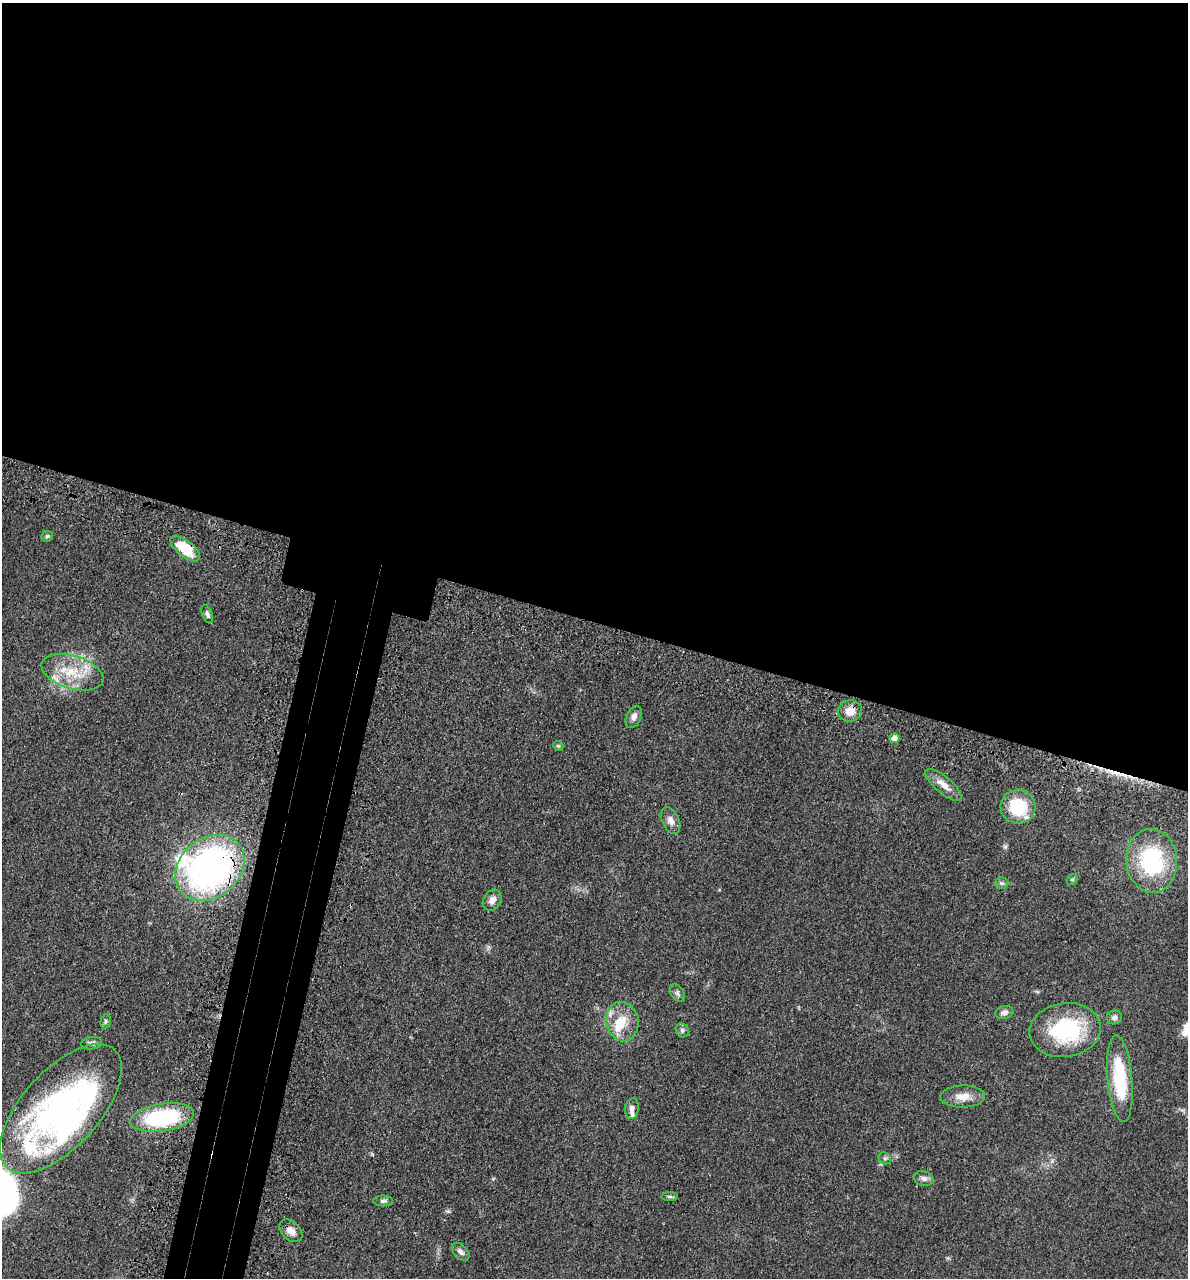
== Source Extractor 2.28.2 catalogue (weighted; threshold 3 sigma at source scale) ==
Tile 3 of 4 x 4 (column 3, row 1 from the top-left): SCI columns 2689-3874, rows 3898-5173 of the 5260 x 5242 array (HDU 1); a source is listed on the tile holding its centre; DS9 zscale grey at full resolution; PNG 1190 x 1280 px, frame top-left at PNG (2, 3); each listed source drawn as its Kron ellipse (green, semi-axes under 4 px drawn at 4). Shown black and unused: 53% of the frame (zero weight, under 3 of 4 exposures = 7% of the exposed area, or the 3 px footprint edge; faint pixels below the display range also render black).
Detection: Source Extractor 2.28.2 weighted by HDU 2 'WHT'; one run over the whole footprint, this tile lists its part. Background 0.041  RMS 0.005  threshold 0.0223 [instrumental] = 3 sigma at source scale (4.5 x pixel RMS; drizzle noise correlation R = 1.50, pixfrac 1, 0.05/0.05 arcsec/px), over >= 5 px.
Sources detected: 44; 2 inside a brighter object's white glare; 1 cosmic-ray / hot-pixel residue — neither listed nor drawn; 6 inside a brighter listed object's ellipse — not listed separately; the other 35 listed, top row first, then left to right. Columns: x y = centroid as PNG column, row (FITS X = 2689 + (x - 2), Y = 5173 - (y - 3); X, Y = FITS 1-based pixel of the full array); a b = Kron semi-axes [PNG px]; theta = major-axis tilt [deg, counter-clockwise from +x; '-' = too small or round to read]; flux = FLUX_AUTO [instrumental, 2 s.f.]
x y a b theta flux
47 536 6 5 - 0.9
185 549 18 8 -39 18
207 614 9 5 -68 1.5
72 672 32 16 -17 18
850 711 12 10 11 5.6
634 717 11 7 65 2.6
894 738 5 4 - 4.8
558 746 5 4 - 0.66
943 785 22 8 -41 4.9
1018 807 17 17 - 22
671 821 14 8 -66 3.1
1152 861 32 25 -84 46
210 868 37 29 39 180
1072 879 6 5 - 0.79
1001 883 7 5 -1 1.1
492 900 11 8 58 3
677 993 10 6 -56 1.3
1004 1013 9 6 15 1.9
1114 1017 7 7 - 1.8
106 1021 7 5 74 0.87
622 1021 20 16 -81 11
682 1030 7 6 - 1.3
1065 1030 36 27 8 43
92 1043 10 6 8 1.7
1120 1079 43 12 -85 28
963 1097 22 11 1 6.1
61 1109 80 38 48 140
632 1109 10 7 82 2.2
162 1117 32 13 9 50
885 1158 6 5 - 0.99
924 1178 10 7 -14 1.9
669 1196 8 4 0 0.88
383 1201 10 5 0 1.3
291 1231 13 9 -43 3.5
461 1252 11 6 -47 1.9
Overlapping masked pixels (flux is a lower limit): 3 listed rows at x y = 185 549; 850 711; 210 868